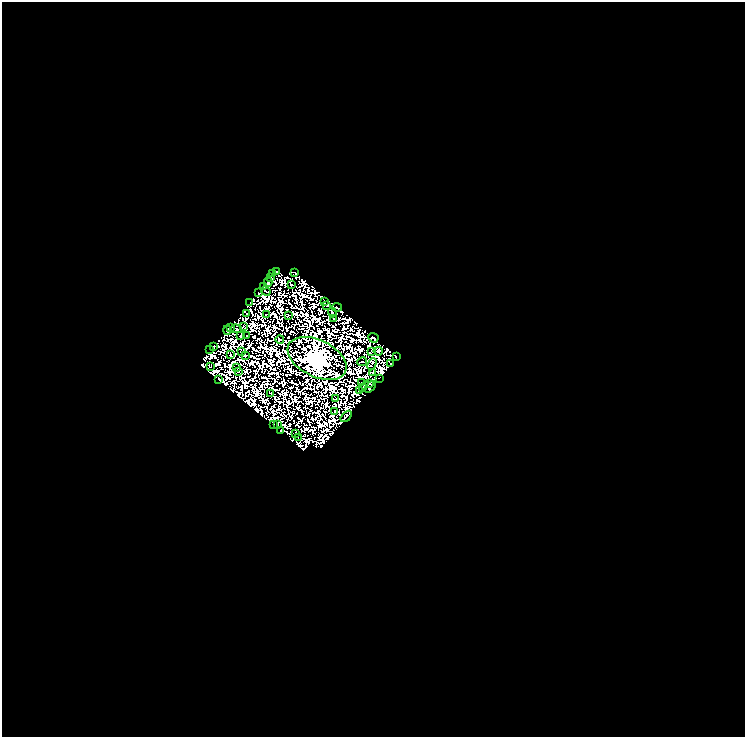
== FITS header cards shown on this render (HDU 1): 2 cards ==
NAXIS1  =                  743
NAXIS2  =                  735

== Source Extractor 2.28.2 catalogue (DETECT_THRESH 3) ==
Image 743 x 735 px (HDU 1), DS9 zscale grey, 1 PNG px = 1 image px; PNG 747 x 739 px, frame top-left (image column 1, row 735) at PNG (2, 2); each listed source drawn as its Kron ellipse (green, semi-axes under 4 px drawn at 4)
Background 0.075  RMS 5.5e-06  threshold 1.66e-05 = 3 sigma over >= 5 px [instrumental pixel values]
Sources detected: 120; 62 with non-positive FLUX_AUTO (blend fragments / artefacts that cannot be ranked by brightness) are neither listed nor drawn; the other 58 listed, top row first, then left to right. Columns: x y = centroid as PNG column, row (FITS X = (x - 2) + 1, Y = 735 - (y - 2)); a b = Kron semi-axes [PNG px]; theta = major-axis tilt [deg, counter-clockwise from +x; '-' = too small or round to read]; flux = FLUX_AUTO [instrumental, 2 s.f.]
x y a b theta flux
277 271 3 3 - 0.29
295 272 3 2 - 0.22
273 274 3 2 - 0.17
271 278 3 2 - 0.36
268 282 5 3 - 0.57
291 285 2 2 - 0.21
263 286 3 2 - 0.054
266 291 5 2 - 0.054
258 293 3 2 - 1.3
324 302 3 2 - 0.54
250 303 3 2 - 0.22
327 305 2 2 - 0.25
337 307 5 3 - 0.69
332 312 5 2 - 0.27
247 314 4 2 - 0.12
266 314 2 2 - 0.29
288 315 2 2 - 0.16
334 318 2 2 - 0.23
230 327 4 3 - 0.52
243 327 3 2 - 0.094
236 329 6 2 -3 0.29
227 330 4 2 - 0.42
241 336 3 2 - 0.4
247 336 3 2 - 0.33
373 338 5 5 - 0.71
280 340 4 2 - 0.33
213 346 3 3 - 1
210 349 2 2 - 0.089
372 351 3 2 - 0.27
378 351 4 3 - 0.17
241 352 2 2 - 0.0064
230 355 3 2 - 0.34
245 355 3 2 - 0.06
396 357 3 2 - 0.42
317 358 31 18 -26 860
362 362 5 2 - 0.082
372 364 6 2 63 0.39
391 364 3 2 - 0.34
210 367 3 2 - 0.087
237 368 3 2 - 0.32
239 371 3 2 - 0.34
373 372 4 3 - 0.1
379 378 3 2 - 0.014
219 379 4 3 - 0.18
361 382 2 2 - 0.11
370 383 4 3 - 0.032
363 387 4 3 - 0.37
370 387 7 3 48 0.63
360 391 3 2 - 0.48
271 393 2 2 - 0.078
336 399 2 2 - 0.26
335 412 3 2 - 0.19
346 416 7 3 47 1.2
277 424 3 2 - 0.35
273 425 3 2 - 0.23
281 431 3 2 - 0.4
295 433 4 2 - 0.33
298 438 4 2 - 0.32
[62 non-positive-flux detections neither listed nor drawn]